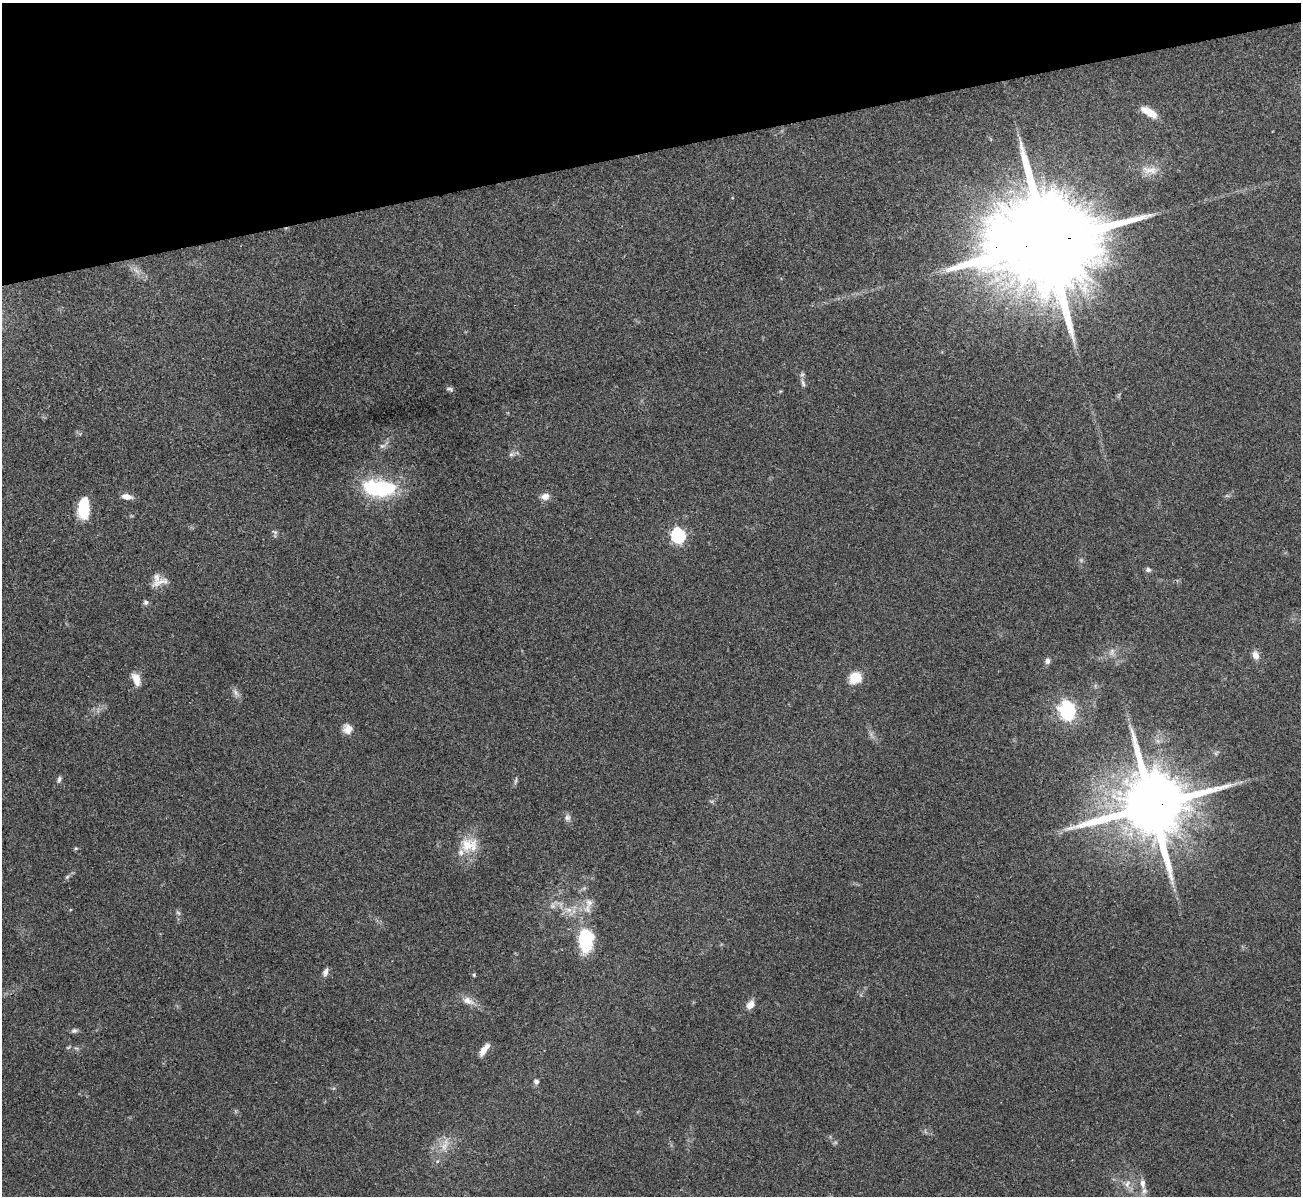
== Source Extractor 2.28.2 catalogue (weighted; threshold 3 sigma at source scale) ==
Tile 3 of 4 x 4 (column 3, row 1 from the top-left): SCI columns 2600-3898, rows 3723-4916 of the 5199 x 5182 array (HDU 1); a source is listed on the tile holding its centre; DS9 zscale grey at full resolution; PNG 1303 x 1198 px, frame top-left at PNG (2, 3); no overlay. Shown black and unused: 13% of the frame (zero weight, under 3 of 4 exposures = <1% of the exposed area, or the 3 px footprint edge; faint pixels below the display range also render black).
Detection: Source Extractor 2.28.2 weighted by HDU 2 'WHT'; one run over the whole footprint, this tile lists its part. Background 0.0812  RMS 0.0058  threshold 0.0263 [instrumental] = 3 sigma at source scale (4.5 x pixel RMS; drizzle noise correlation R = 1.50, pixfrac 1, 0.05/0.05 arcsec/px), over >= 5 px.
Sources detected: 54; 2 too faint to see at this stretch — not listed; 3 inside a brighter listed object's ellipse — not listed separately; the other 49 listed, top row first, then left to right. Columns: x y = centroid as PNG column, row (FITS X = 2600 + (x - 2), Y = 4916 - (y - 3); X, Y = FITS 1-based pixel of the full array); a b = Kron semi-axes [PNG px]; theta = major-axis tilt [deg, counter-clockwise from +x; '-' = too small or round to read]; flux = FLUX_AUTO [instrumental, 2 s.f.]
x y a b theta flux
1149 112 21 8 -31 8.9
1150 170 26 11 -3 8.2
1047 242 34 22 10 24000
136 271 14 5 -38 3.2
803 383 12 5 -74 1.9
450 389 10 5 -15 1.3
382 446 10 6 16 2
511 454 7 6 - 1.5
379 488 35 18 -4 52
127 496 12 6 -8 4.4
545 496 10 8 4 4.1
83 508 21 11 85 20
275 533 12 6 -87 1.5
678 535 7 6 - 110
1148 570 7 6 - 1.5
159 582 25 7 27 4.9
146 602 7 6 - 1.7
1112 652 11 7 75 3
1256 655 10 7 -72 4.1
1047 661 8 6 72 2.1
855 678 14 12 34 11
136 679 16 9 -68 6.5
235 692 11 6 -62 2.6
1067 711 8 7 - 150
348 729 11 11 - 5
1216 753 8 4 45 1
59 779 8 5 71 1.5
516 781 12 3 79 1.2
1152 806 20 18 14 7100
567 817 10 9 - 2.3
467 845 27 18 25 15
76 848 6 4 19 0.73
67 877 6 5 - 0.99
589 903 12 10 -56 4.7
553 906 9 8 - 2.5
568 910 11 7 -10 4.5
178 913 7 5 -44 1.2
586 940 20 11 -82 39
325 972 12 6 73 2.4
474 975 5 5 - 0.7
468 1001 17 10 -21 5.4
750 1005 12 8 46 4.6
74 1031 8 7 - 1.6
68 1047 6 4 30 0.82
76 1048 6 4 -39 1
484 1049 16 6 55 5.4
536 1081 8 6 -51 1.7
445 1145 21 9 68 6.9
1142 1183 14 7 -86 4.4
Overlapping masked pixels (flux is a lower limit): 2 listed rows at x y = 1047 242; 1152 806